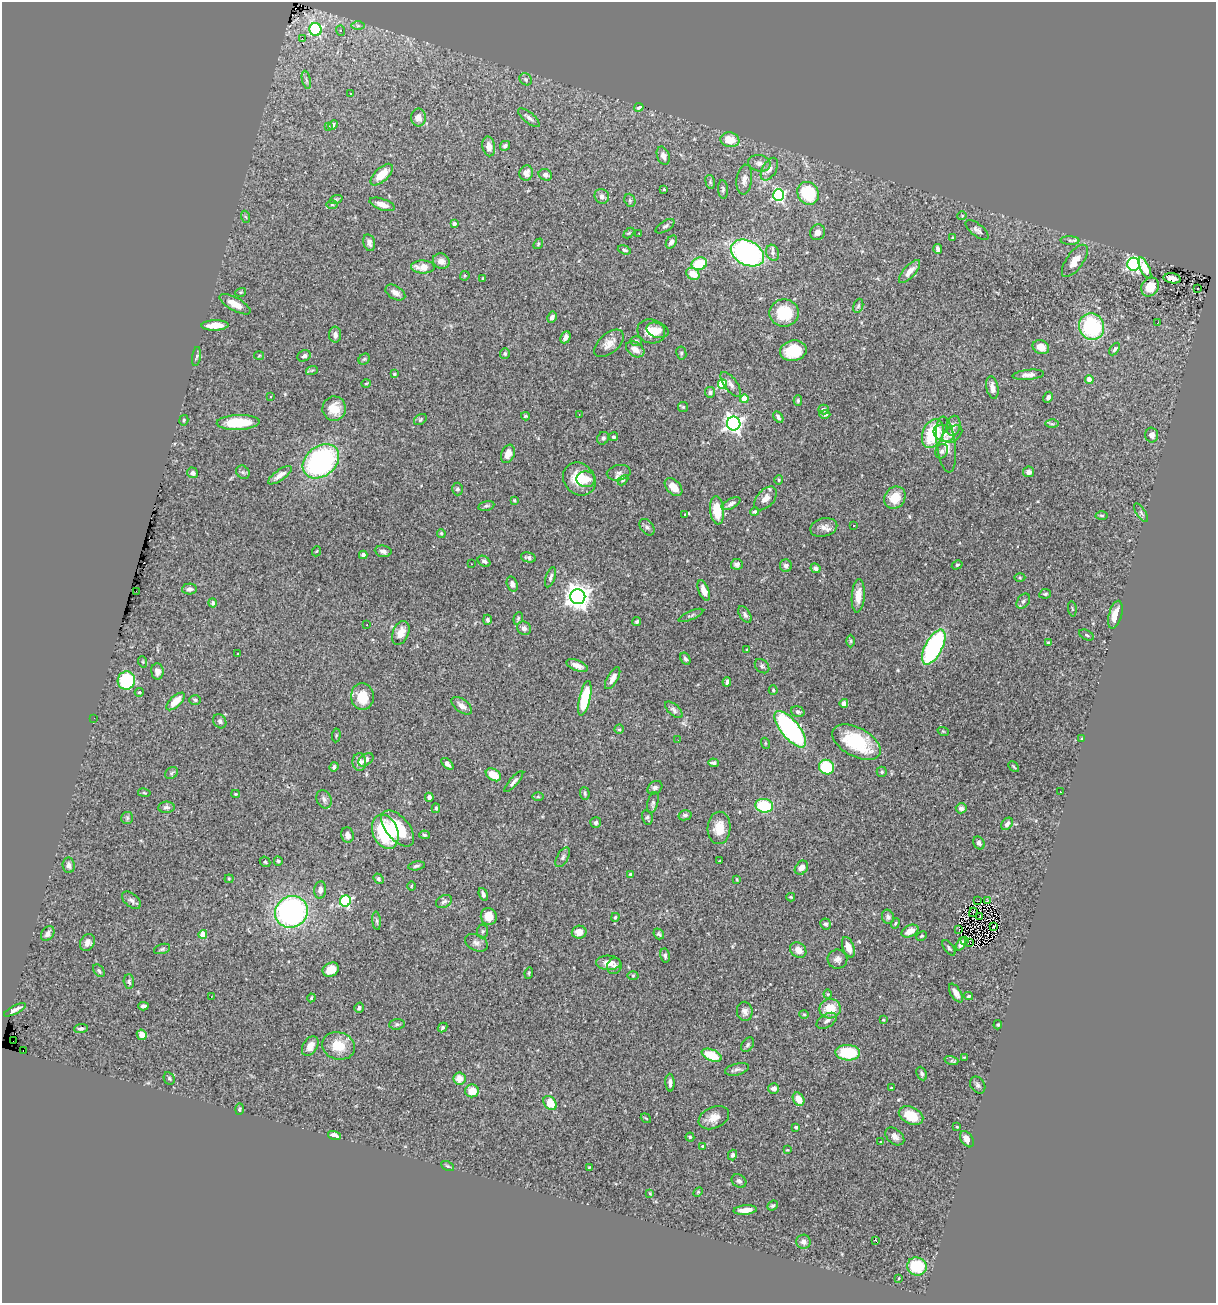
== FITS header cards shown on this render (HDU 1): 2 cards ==
NAXIS1  =                 1214
NAXIS2  =                 1301

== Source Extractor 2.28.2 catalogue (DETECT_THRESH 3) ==
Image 1214 x 1301 px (HDU 1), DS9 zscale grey, 1 PNG px = 1 image px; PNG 1218 x 1305 px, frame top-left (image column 1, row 1301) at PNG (2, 2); each listed source drawn as its Kron ellipse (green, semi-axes under 4 px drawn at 4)
Background 1.8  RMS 0.057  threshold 0.171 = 3 sigma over >= 5 px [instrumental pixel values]
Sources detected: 370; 3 with non-positive FLUX_AUTO (blend fragments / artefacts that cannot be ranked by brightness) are neither listed nor drawn; the other 367 listed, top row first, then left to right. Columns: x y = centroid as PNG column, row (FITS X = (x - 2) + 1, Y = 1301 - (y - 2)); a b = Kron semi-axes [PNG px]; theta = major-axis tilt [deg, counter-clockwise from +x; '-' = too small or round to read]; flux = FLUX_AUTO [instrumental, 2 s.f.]
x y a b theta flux
358 26 7 4 0 8
316 30 6 6 - 460
341 31 5 4 - 6.1
302 38 2 2 - 110
526 79 7 5 -46 8.7
306 80 9 3 -77 7.7
350 94 3 3 - 5.2
639 107 5 3 - 6.7
419 117 9 7 -90 25
529 118 13 5 -40 15
333 125 5 3 - 10
329 126 3 2 - 3.5
730 140 9 7 -10 65
489 146 10 6 -79 33
505 146 5 4 - 8.3
663 156 9 6 -71 19
759 163 11 8 -12 20
769 169 12 7 60 24
526 173 7 7 - 27
382 175 14 6 44 61
545 175 7 5 -23 16
744 180 15 8 84 27
710 182 7 4 -76 6.9
664 189 3 3 - 3.8
723 189 9 5 -86 8.3
808 193 12 10 -56 220
779 195 6 5 - 660
602 196 7 7 - 17
336 199 7 4 18 5.7
630 200 7 5 -69 7.5
382 204 13 5 -19 26
332 205 5 4 - 4.9
962 216 5 4 - 4.6
246 217 6 4 -69 6
454 224 4 4 - 12
665 226 11 5 33 9.2
977 230 14 6 -39 13
818 232 8 7 - 21
629 233 6 4 44 4.5
639 233 2 2 - 3.4
952 238 3 3 - 6
1070 240 9 4 -1 8.7
671 242 7 5 58 14
369 243 9 5 -76 14
538 244 6 4 49 4.3
938 249 5 4 - 12
624 250 7 3 -18 7.8
747 253 18 12 -27 770
773 253 8 6 -71 14
441 261 8 7 - 27
1075 261 19 8 54 43
699 264 8 6 17 110
1133 264 6 6 - 740
423 267 12 6 -1 44
1145 268 11 4 -64 44
909 271 14 6 48 31
693 274 7 5 -34 59
465 276 5 4 - 4.9
1172 278 9 5 -9 30
483 279 3 3 - 6.2
1150 287 10 8 57 71
1198 289 3 2 - 5
241 292 5 3 - 4
395 293 11 6 -31 23
235 304 17 6 -29 44
858 306 7 4 71 7.4
784 313 15 13 0 130
552 317 6 4 61 16
1158 323 3 2 - 2.2
215 325 14 5 2 54
1092 327 13 12 - 340
657 330 11 7 -16 29
651 331 14 11 -21 56
335 335 8 6 -89 17
565 337 6 5 - 16
636 341 5 5 - 7.2
609 343 17 10 41 33
1041 347 8 7 - 36
635 349 10 7 -33 27
1115 349 7 4 57 6.7
793 351 13 10 10 130
681 353 7 5 -80 6.3
505 354 5 5 - 7.8
259 356 5 3 - 3.8
304 356 7 5 23 13
196 357 9 3 81 7
364 359 6 5 - 6
312 370 6 3 19 4.7
394 374 3 3 - 4.8
1028 375 16 5 6 21
1089 380 4 4 - 33
366 383 4 3 - 3
723 384 5 4 - 210
731 384 15 6 -53 18
992 388 11 6 -78 24
710 392 5 5 - 12
271 397 3 2 - 11
1048 397 6 4 62 12
744 399 4 4 - 71
798 401 5 4 - 6.3
683 407 5 5 - 5.3
334 409 12 11 - 59
823 410 5 5 - 11
579 414 3 2 - 2
825 414 5 4 - 11
525 416 4 3 - 4.6
778 417 6 4 -59 9.6
420 419 7 5 37 6.1
184 420 5 4 - 6
238 423 21 7 2 130
734 423 7 6 - 1700
1052 424 6 4 -1 6.1
953 426 10 7 78 17
944 433 11 8 -25 23
933 434 15 10 69 200
952 434 11 7 36 22
1152 435 7 6 - 18
613 437 4 4 - 6.5
603 438 7 5 54 8.9
946 445 28 9 -82 54
942 451 7 6 - 11
508 454 9 6 68 27
321 461 20 15 38 660
243 472 7 6 - 8.9
1029 472 5 5 - 17
193 473 5 5 - 11
619 473 12 7 11 17
280 475 14 5 36 23
579 479 18 15 -47 89
586 479 9 8 - 48
623 480 6 3 44 4.4
779 480 5 3 - 4.1
674 487 10 6 -46 44
457 489 6 5 - 7.8
766 498 14 8 48 28
895 498 12 10 51 75
514 500 4 4 - 4.4
731 504 10 5 28 14
486 506 8 4 13 6.4
717 510 14 7 -84 93
754 512 4 4 - 6.2
1141 513 11 4 -56 9
685 514 3 3 - 35
1102 515 6 3 -1 5.1
854 526 3 2 - 4.6
647 527 9 6 -52 11
824 527 14 9 14 26
441 533 4 4 - 4.9
317 551 5 3 - 3.3
383 551 8 5 -9 15
363 555 4 4 - 13
528 558 7 5 -14 9.2
484 561 7 5 -35 9.3
471 564 3 2 - 3.4
737 564 6 5 - 11
957 565 6 4 30 4.7
786 566 6 6 - 16
816 568 5 4 - 11
550 577 10 4 71 10
1020 577 5 3 - 3.8
512 584 8 5 -71 15
189 589 7 5 1 15
704 590 10 5 -69 36
136 591 3 2 - 40
1045 594 6 4 10 6.9
858 596 17 6 86 41
578 597 7 7 - 4000
1023 601 8 6 53 11
213 603 5 4 - 7.2
1072 609 8 3 -85 4.2
691 615 13 4 24 8.2
745 615 9 5 -56 11
1115 615 14 6 74 52
518 618 6 4 70 5.7
487 620 5 4 - 7.1
637 621 4 3 - 7.8
367 625 3 2 - 5.9
524 628 7 6 - 13
401 633 12 8 66 40
1086 635 8 4 -27 7
851 641 6 4 90 6.6
1048 642 3 3 - 3.7
934 647 19 8 62 610
747 650 4 3 - 3.2
238 654 3 3 - 10
685 659 6 4 -59 9.2
143 662 6 3 -71 4.4
577 666 11 5 -21 26
762 666 8 6 -45 9.8
157 671 8 6 -87 18
613 678 12 5 60 23
126 680 9 8 - 290
727 682 5 3 - 10
773 690 4 4 - 4.4
139 692 4 4 - 4.2
362 697 13 11 -86 87
585 698 17 5 77 180
195 700 6 5 - 6.7
175 701 11 5 44 57
844 703 4 4 - 19
462 706 12 6 -37 22
674 710 11 5 -42 11
798 712 7 5 -18 9.9
94 718 2 2 - 4.9
220 721 7 6 - 10
619 729 5 4 - 5.9
790 729 22 9 -51 700
943 731 6 3 -19 3.3
336 735 7 3 84 3.9
1082 738 3 2 - 3.5
678 740 2 2 - 5
856 742 26 14 -28 230
765 743 5 3 - 3.8
366 760 8 5 36 19
359 762 9 7 89 26
713 763 5 3 - 9.7
447 764 7 4 -44 16
334 767 5 4 - 8
827 767 8 7 - 180
1014 767 6 3 -46 4.6
882 772 5 5 - 7
172 773 7 5 39 6.7
493 775 8 5 -33 66
514 782 13 4 49 14
655 788 8 6 34 10
1060 792 3 2 - 2.9
144 793 6 3 -9 3.8
585 793 6 5 - 6.5
236 794 4 4 - 3.7
429 797 4 4 - 11
538 797 6 4 0 4.9
324 799 9 7 -66 14
653 802 11 5 76 9.9
764 806 9 6 -8 170
166 807 8 5 4 10
436 808 5 4 - 5.3
961 808 5 5 - 17
685 815 6 5 - 9.3
647 817 7 5 -75 8.7
127 818 6 6 - 7
596 822 5 5 - 7.9
1007 824 7 5 50 15
398 828 21 11 -50 130
719 828 16 11 88 61
385 832 18 12 -68 260
347 835 8 6 -77 20
424 835 5 4 - 6.2
979 843 7 5 -59 11
563 857 11 5 61 12
278 861 4 4 - 7
720 861 3 2 - 2.9
265 862 6 4 -42 5.9
69 865 8 6 -85 15
416 866 8 4 10 9.5
801 868 8 6 50 26
631 874 4 3 - 7.8
229 879 4 4 - 3.8
378 879 5 4 - 5.8
737 879 3 3 - 3.7
411 886 4 3 - 3.6
320 890 9 6 84 17
483 894 6 4 -71 13
791 897 4 3 - 4
131 900 11 6 -39 14
978 900 2 2 - 2.9
345 901 5 5 - 400
987 901 3 2 - 1.4
444 902 8 6 26 12
291 912 17 15 32 930
973 912 4 2 - 3.5
489 916 8 8 - 51
615 917 4 4 - 7.2
888 917 7 6 - 13
980 917 4 2 - 3.2
377 921 9 4 -85 7
895 923 5 4 - 4.8
825 924 5 5 - 8.4
993 926 3 2 - 3.4
958 929 3 2 - 2.3
483 931 7 5 86 7.9
910 931 9 5 26 37
579 932 7 6 - 33
48 934 8 6 58 19
203 934 4 4 - 89
659 934 6 5 - 7.3
921 936 6 4 26 4.4
964 940 3 2 - 1.6
87 943 9 7 63 20
476 943 12 8 -25 18
969 943 3 2 - 0.96
961 944 7 4 62 20
848 947 11 5 -69 31
949 948 9 4 -54 6.8
162 949 8 5 16 7.3
798 950 9 7 -39 30
665 956 7 4 -81 9.4
837 959 10 9 - 19
608 963 12 7 -2 41
614 966 8 7 - 12
331 970 8 6 30 59
99 971 7 5 -51 6.7
529 973 6 4 82 4.9
633 975 5 3 - 3.6
129 982 7 5 -88 9.7
956 993 10 5 -59 25
828 994 4 4 - 4.1
969 996 4 3 - 6.1
211 997 3 2 - 5
311 998 4 3 - 4.8
143 1006 5 4 - 12
359 1008 5 4 - 11
830 1009 10 9 - 83
15 1010 12 3 27 11
745 1011 9 8 - 18
804 1014 4 4 - 4.5
883 1020 4 3 - 3.4
827 1021 11 6 31 17
397 1024 7 5 6 7.6
998 1025 5 4 - 4.1
81 1028 7 4 1 9.4
443 1028 5 4 - 7.3
142 1035 5 5 - 26
13 1041 2 2 - 25
748 1045 8 5 52 7.8
310 1046 10 7 58 33
339 1046 17 13 -17 81
23 1051 2 2 - 5.2
848 1053 12 7 -3 150
712 1055 10 5 -22 110
964 1057 4 2 - 2.9
951 1061 7 4 -17 8.1
737 1069 12 5 14 14
922 1074 7 5 -66 7.9
169 1078 6 5 - 6.3
459 1079 6 6 - 38
670 1083 9 4 -87 14
978 1085 9 7 -56 11
774 1088 5 5 - 19
891 1088 3 3 - 3
472 1091 7 6 - 49
799 1099 7 5 -59 46
550 1103 8 6 -47 78
239 1109 6 3 87 4.3
911 1116 13 8 -25 110
646 1118 5 3 - 3.4
714 1118 16 10 25 40
796 1127 4 4 - 6.5
957 1127 3 3 - 3.1
334 1135 7 4 -17 18
895 1136 11 7 -40 21
690 1137 4 4 - 4.7
967 1139 9 6 -56 28
880 1142 3 2 - 6.8
703 1146 4 3 - 4.7
787 1150 3 3 - 3.4
732 1155 5 4 - 9.5
447 1166 7 4 -27 5.5
589 1167 4 3 - 3
739 1181 8 6 -35 12
698 1192 6 3 45 4.2
650 1193 3 3 - 3.2
773 1206 5 4 - 7.2
745 1210 11 4 5 39
876 1241 3 2 - 26
803 1242 7 7 - 19
917 1266 10 9 - 150
899 1278 4 2 - 2.5
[3 non-positive-flux detections neither listed nor drawn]